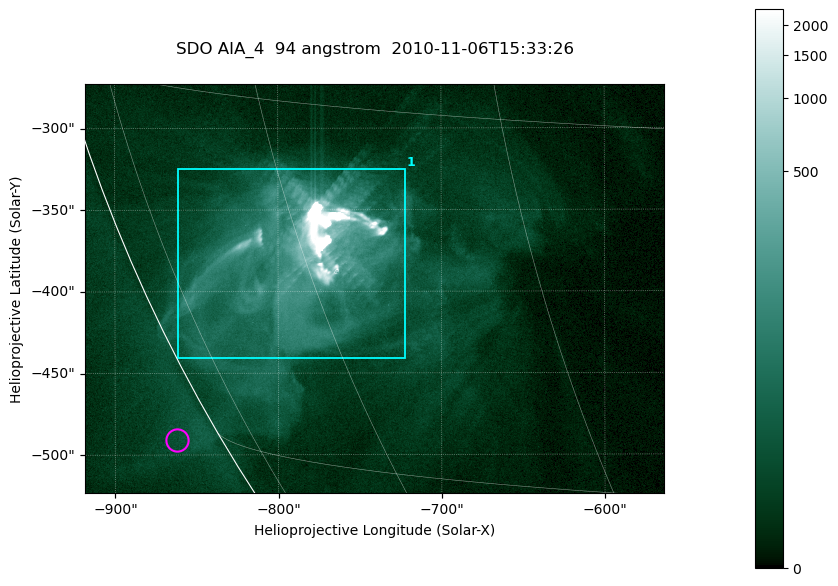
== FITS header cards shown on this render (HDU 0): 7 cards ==
TELESCOP= 'SDO     '           /
INSTRUME= 'AIA_4   '           /
WAVELNTH=                   94 /
WAVEUNIT= 'angstrom'           /
DATE-OBS= '2010-11-06T15:33:26.12' /
CTYPE1  = 'HPLN-TAN'           /
CTYPE2  = 'HPLT-TAN'           /

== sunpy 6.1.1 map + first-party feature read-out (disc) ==
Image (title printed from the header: SDO AIA_4  94 angstrom  2010-11-06T15:33:26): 591 x 417 px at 0.6 arcsec/px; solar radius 968 arcsec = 1614 px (partial field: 2.7% of the solar disc is inside the frame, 89% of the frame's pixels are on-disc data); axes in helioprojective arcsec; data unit not stated in the header (colour bar unlabelled)
Pointing: header CRPIX1/2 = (2053.81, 2042.90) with CRVAL1/2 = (0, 0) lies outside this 591 x 417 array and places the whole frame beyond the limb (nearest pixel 1.36 R_sun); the SolarSoft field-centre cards XCEN/YCEN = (-740.8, -398.3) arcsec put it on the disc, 768 arcsec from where CRPIX/CRVAL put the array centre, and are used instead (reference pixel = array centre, CRVAL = XCEN/YCEN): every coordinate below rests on XCEN/YCEN
Orientation: roll -0.138 deg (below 1 deg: not rotated)
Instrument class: DISC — disc imager (sunpy class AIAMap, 94 A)
Bright regions (active regions / flare kernels): reference = the on-disc median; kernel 5 px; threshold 5 sigma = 62.6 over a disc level ~11.9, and >= 1.15x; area >= 246 px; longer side >= 5 px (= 3 arcsec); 1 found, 1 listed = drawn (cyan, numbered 1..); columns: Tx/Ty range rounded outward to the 2 arcsec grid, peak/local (2 s.f.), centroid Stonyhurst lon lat
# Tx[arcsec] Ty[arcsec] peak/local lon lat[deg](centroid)
1 -862..-722 -442..-324 1296 -60 -21
Off-limb structures (1.02-1.3 R_sun): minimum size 123 px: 1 found; the strongest spans PA ~120 deg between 1.02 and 1.04 R_sun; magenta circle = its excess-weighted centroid (no pixel of it reaches 25% of the colour bar: the marked point is dim): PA ~120 deg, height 1.02 R_sun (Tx ~-862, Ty ~-490 arcsec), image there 1.5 x the reference